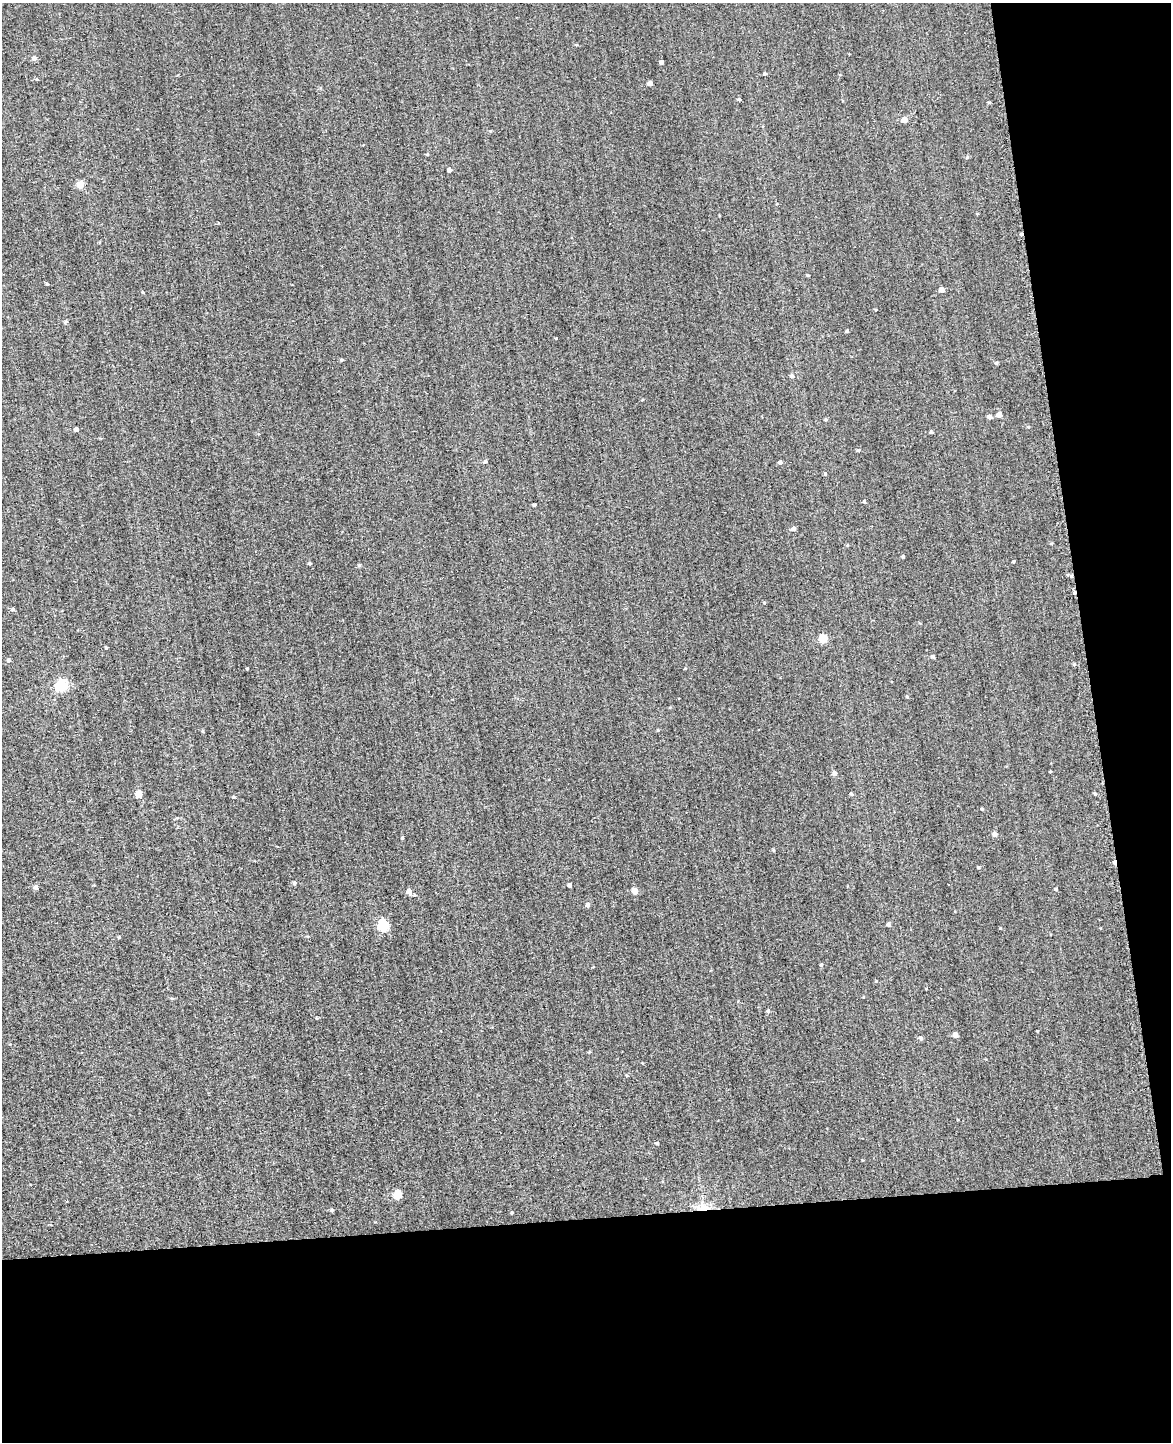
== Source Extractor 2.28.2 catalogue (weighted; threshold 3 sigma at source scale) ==
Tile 12 of 4 x 3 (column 4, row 3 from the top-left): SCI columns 3550-4718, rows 477-1916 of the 4981 x 4952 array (HDU 1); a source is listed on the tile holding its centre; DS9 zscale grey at full resolution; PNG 1173 x 1444 px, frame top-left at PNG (2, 3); no overlay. Shown black and unused: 22% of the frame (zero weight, under 2 of 3 exposures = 12% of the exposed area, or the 3 px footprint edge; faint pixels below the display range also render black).
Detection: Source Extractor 2.28.2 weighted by HDU 2 'WHT'; one run over the whole footprint, this tile lists its part. Background 0.58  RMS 3.4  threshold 15.2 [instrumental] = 3 sigma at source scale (4.5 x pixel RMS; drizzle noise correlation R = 1.50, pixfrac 1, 0.05/0.05 arcsec/px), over >= 5 px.
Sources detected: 82; all 82 listed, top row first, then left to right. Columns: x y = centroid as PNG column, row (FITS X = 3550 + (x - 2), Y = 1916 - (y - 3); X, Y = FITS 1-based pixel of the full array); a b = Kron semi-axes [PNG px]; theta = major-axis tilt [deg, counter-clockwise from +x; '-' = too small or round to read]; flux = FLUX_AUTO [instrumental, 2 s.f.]
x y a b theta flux
576 44 5 3 - 330
34 58 5 5 - 1100
661 62 4 4 - 1200
765 74 4 4 - 400
650 83 4 4 - 2600
739 99 4 3 - 430
989 102 5 3 - 280
904 120 5 4 - 3000
427 154 4 3 - 370
967 158 5 3 - 330
449 170 4 4 - 1600
81 185 5 5 - 6900
1021 234 3 3 - 520
808 275 3 3 - 290
942 290 4 4 - 2600
143 292 4 3 - 310
876 310 4 2 - 220
66 321 4 3 - 540
847 331 4 3 - 380
342 360 4 4 - 340
996 363 4 4 - 460
792 376 5 5 - 730
999 415 4 4 - 2300
990 417 4 4 - 1400
825 420 5 4 - 380
76 429 4 4 - 1500
931 432 5 4 - 450
485 462 5 5 - 500
780 462 4 4 - 840
825 474 4 4 - 290
864 501 4 3 - 430
534 505 3 3 - 580
793 529 4 4 - 1100
903 556 4 3 - 440
1013 562 3 3 - 390
310 563 4 4 - 400
359 565 6 4 -1 400
1071 576 4 4 - 470
1074 592 5 3 - 420
764 603 4 4 - 290
12 609 4 4 - 660
823 639 5 5 - 12000
107 648 4 3 - 310
933 657 4 4 - 640
9 660 5 4 - 800
1074 664 4 4 - 400
247 668 4 3 - 230
61 686 5 5 - 38000
907 697 4 4 - 320
1050 772 4 2 - 240
834 773 4 4 - 1300
139 794 5 5 - 6100
851 794 5 4 - 410
1095 794 4 4 - 410
234 797 4 4 - 440
982 809 3 3 - 260
994 834 4 4 - 1600
402 838 4 3 - 290
773 850 4 4 - 390
1114 862 5 4 - 1200
978 867 4 3 - 440
294 883 5 4 - 500
570 885 4 3 - 910
36 887 4 4 - 1200
1055 889 4 4 - 340
409 891 5 5 - 1900
635 891 5 4 - 4000
588 905 4 4 - 1100
888 924 4 4 - 750
383 926 5 5 - 27000
119 937 3 3 - 400
821 965 4 3 - 510
863 997 4 2 - 190
768 1011 5 4 - 560
317 1018 3 3 - 300
955 1035 4 4 - 2100
921 1038 5 5 - 620
657 1143 4 3 - 420
397 1195 5 5 - 13000
702 1208 18 10 2 4000
332 1210 5 4 - 370
512 1212 4 3 - 370
Overlapping masked pixels (flux is a lower limit): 5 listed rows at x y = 1021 234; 1071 576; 1074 592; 1114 862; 702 1208
Unlisted compact peaks at least as high as the median listed source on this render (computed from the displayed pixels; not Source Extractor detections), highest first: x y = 1000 928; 858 450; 1037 1031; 47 284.